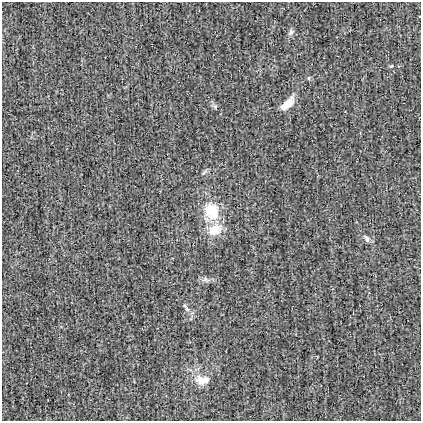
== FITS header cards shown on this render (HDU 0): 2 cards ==
NAXIS1  =                  419
NAXIS2  =                  419

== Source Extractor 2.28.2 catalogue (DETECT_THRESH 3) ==
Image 419 x 419 px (HDU 0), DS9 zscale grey, 1 PNG px = 1 image px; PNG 423 x 423 px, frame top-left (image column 1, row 419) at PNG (2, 2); no overlay
Background -9.37e-04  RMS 0.03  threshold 0.0909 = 3 sigma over >= 5 px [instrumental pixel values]
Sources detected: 12; all 12 listed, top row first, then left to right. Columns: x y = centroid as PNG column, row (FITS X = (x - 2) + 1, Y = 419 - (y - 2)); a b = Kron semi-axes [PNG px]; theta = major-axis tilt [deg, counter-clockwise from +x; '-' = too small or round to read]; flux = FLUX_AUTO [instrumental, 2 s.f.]
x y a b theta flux
291 32 9 6 70 6.2
391 66 5 3 - 1.9
309 78 5 3 - 2.2
287 104 16 7 44 32
215 107 6 5 - 3.7
211 211 19 16 -71 69
215 230 21 15 20 41
367 239 10 6 -55 8.1
205 279 7 6 - 5.5
187 309 10 5 -55 6.7
200 380 17 12 -49 25
206 380 11 9 83 11